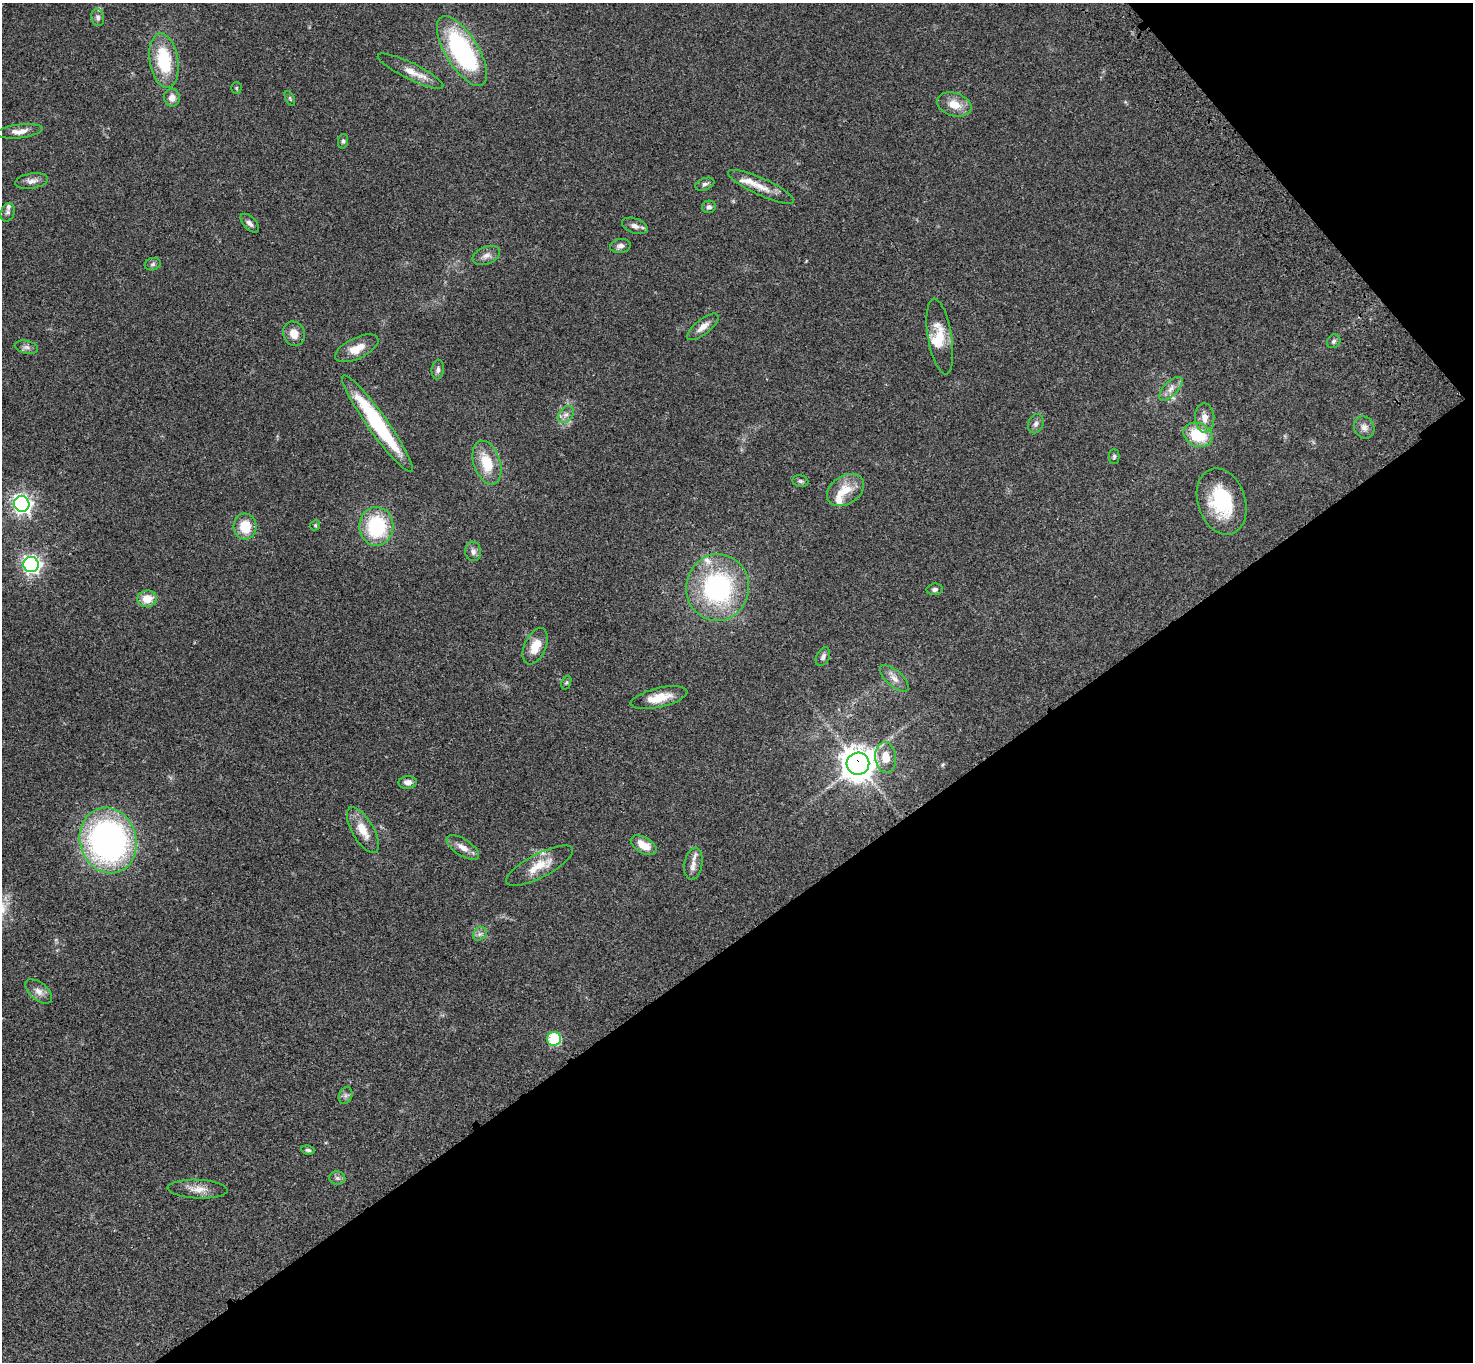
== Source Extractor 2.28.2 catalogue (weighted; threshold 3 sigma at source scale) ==
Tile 12 of 4 x 4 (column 4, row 3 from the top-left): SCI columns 4520-5990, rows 1743-3102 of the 6094 x 6064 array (HDU 1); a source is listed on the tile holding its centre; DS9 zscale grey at full resolution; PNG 1475 x 1364 px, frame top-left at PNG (2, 3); each listed source drawn as its Kron ellipse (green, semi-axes under 4 px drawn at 4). Shown black and unused: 35% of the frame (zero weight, under 3 of 4 exposures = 6% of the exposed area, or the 3 px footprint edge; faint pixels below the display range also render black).
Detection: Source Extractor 2.28.2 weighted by HDU 2 'WHT'; one run over the whole footprint, this tile lists its part. Background 0.0463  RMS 0.0052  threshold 0.0236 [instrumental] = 3 sigma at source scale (4.5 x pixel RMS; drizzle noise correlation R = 1.50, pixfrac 1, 0.05/0.05 arcsec/px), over >= 5 px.
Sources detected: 77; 8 inside a brighter listed object's ellipse — not listed separately; the other 69 listed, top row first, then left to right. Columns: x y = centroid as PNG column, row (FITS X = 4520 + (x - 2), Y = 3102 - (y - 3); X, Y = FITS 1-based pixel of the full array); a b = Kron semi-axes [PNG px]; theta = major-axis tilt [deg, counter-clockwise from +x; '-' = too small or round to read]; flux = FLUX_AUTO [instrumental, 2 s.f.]
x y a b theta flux
98 17 9 6 -78 1.7
462 51 39 16 -58 76
164 61 27 14 -81 27
411 71 36 8 -26 7.3
236 88 6 5 - 0.69
172 98 9 8 - 3.3
290 99 8 4 -64 0.74
954 104 18 11 -17 7.5
20 131 23 7 6 4
343 141 7 5 81 0.99
32 181 17 7 9 2.9
705 184 10 6 21 1.4
761 187 36 8 -24 7.4
709 207 7 6 - 1.4
8 212 9 6 70 1.4
250 223 11 6 -47 2.2
635 226 13 7 -19 2.6
620 246 10 7 8 2.2
486 255 14 8 22 3
153 264 8 6 17 1.2
703 327 19 7 38 4.2
294 334 12 11 - 5.5
940 336 38 12 -81 12
1334 341 7 6 - 1.1
26 347 12 6 -13 2
357 348 23 10 26 7.8
438 370 9 6 83 1.6
1171 389 15 7 46 3.4
566 415 9 6 47 2.2
1205 418 14 10 -88 4.5
377 423 59 10 -54 46
1036 424 10 7 67 2
1364 427 11 10 - 3
1198 435 15 11 -24 19
1114 456 7 5 89 1
487 463 22 13 -72 15
800 481 8 6 -15 1.1
845 490 20 14 33 9
1222 501 34 24 -72 31
22 504 8 7 - 200
315 525 5 4 - 0.63
376 526 19 17 90 37
245 527 13 11 -85 12
473 551 10 8 -81 2.1
31 565 8 7 - 170
718 588 33 31 82 74
935 589 8 5 8 1.4
147 599 10 8 7 7.7
535 646 19 11 66 7.7
823 657 10 6 63 1.8
894 678 18 8 -41 3.6
566 682 7 4 69 0.75
659 698 29 9 13 9.3
886 757 15 10 -85 8.2
858 764 11 11 - 770
408 782 9 6 3 2.6
363 830 26 10 -60 9
108 840 33 28 -74 170
644 845 14 8 -30 6.8
463 847 18 8 -33 4.5
693 864 16 9 81 4
539 866 37 12 27 10
480 934 7 6 - 1.7
39 991 16 9 -40 3.5
554 1039 7 7 - 33
345 1096 9 6 71 1.5
308 1150 7 4 -9 1
337 1178 8 6 -3 1.5
198 1189 30 9 -2 6
Overlapping masked pixels (flux is a lower limit): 1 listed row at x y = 858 764